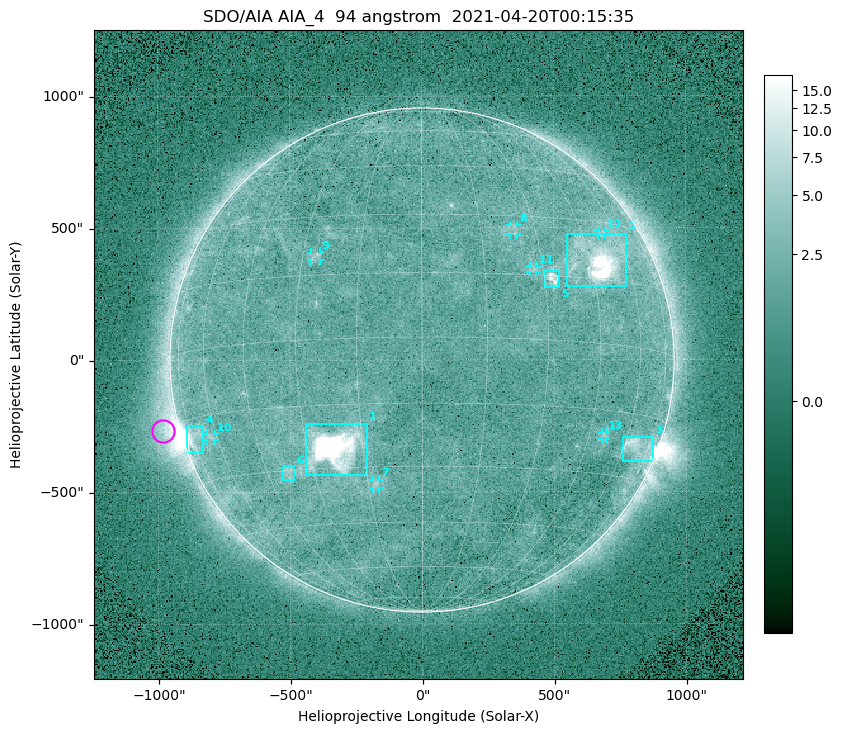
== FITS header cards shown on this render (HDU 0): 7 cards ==
TELESCOP= 'SDO/AIA '
INSTRUME= 'AIA_4   '
WAVELNTH=                   94
WAVEUNIT= 'angstrom'
DATE-OBS= '2021-04-20T00:15:35.13'
CTYPE1  = 'HPLN-TAN'
CTYPE2  = 'HPLT-TAN'

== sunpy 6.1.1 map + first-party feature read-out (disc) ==
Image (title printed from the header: SDO/AIA AIA_4  94 angstrom  2021-04-20T00:15:35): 512 x 512 px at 4.8 arcsec/px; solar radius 955 arcsec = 199 px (full disc in frame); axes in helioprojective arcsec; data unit not stated in the header (colour bar unlabelled)
Orientation: roll -0.137 deg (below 1 deg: not rotated)
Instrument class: DISC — disc imager (sunpy class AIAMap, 94 A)
Bright regions (active regions / flare kernels): reference = the median radial profile (limb darkening/brightening removed); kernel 5 px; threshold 5 sigma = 2.45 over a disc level ~1.71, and >= 1.15x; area >= 9 px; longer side >= 5 px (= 24 arcsec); searched inside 0.97 R_sun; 13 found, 13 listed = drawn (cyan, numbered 1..; 7 of them under ~33 arcsec drawn as corner ticks so the feature stays visible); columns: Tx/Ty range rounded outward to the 10 arcsec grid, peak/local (2 s.f.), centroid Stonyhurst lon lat
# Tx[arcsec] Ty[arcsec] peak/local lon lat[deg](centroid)
1 -440..-210 -440..-240 865 -22 -25
2 550..780 280..480 39 +48 +20
3 760..880 -390..-290 4.6 +67 -22
4 -900..-830 -350..-250 6.9 -72 -19
5 460..520 270..340 6.1 +32 +14
6 -530..-480 -450..-400 2.8 -38 -30
7 -190..-160 -490..-450 3.1 -13 -34
8 330..370 470..510 2.9 +24 +26
9 -420..-380 380..410 2.9 -26 +20
10 -820..-780 -300..-280 2.8 -63 -20
11 410..440 330..360 2.8 +27 +16
12 670..700 470..490 2.6 +53 +27
13 680..700 -300..-270 2.8 +50 -21
Off-limb structures (1.02-1.3 R_sun): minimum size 50 px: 8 found; the strongest spans PA ~90..115 deg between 1.02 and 1.2 R_sun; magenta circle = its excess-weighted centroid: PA ~105 deg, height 1.06 R_sun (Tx ~-980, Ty ~-270 arcsec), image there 4.6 x the reference